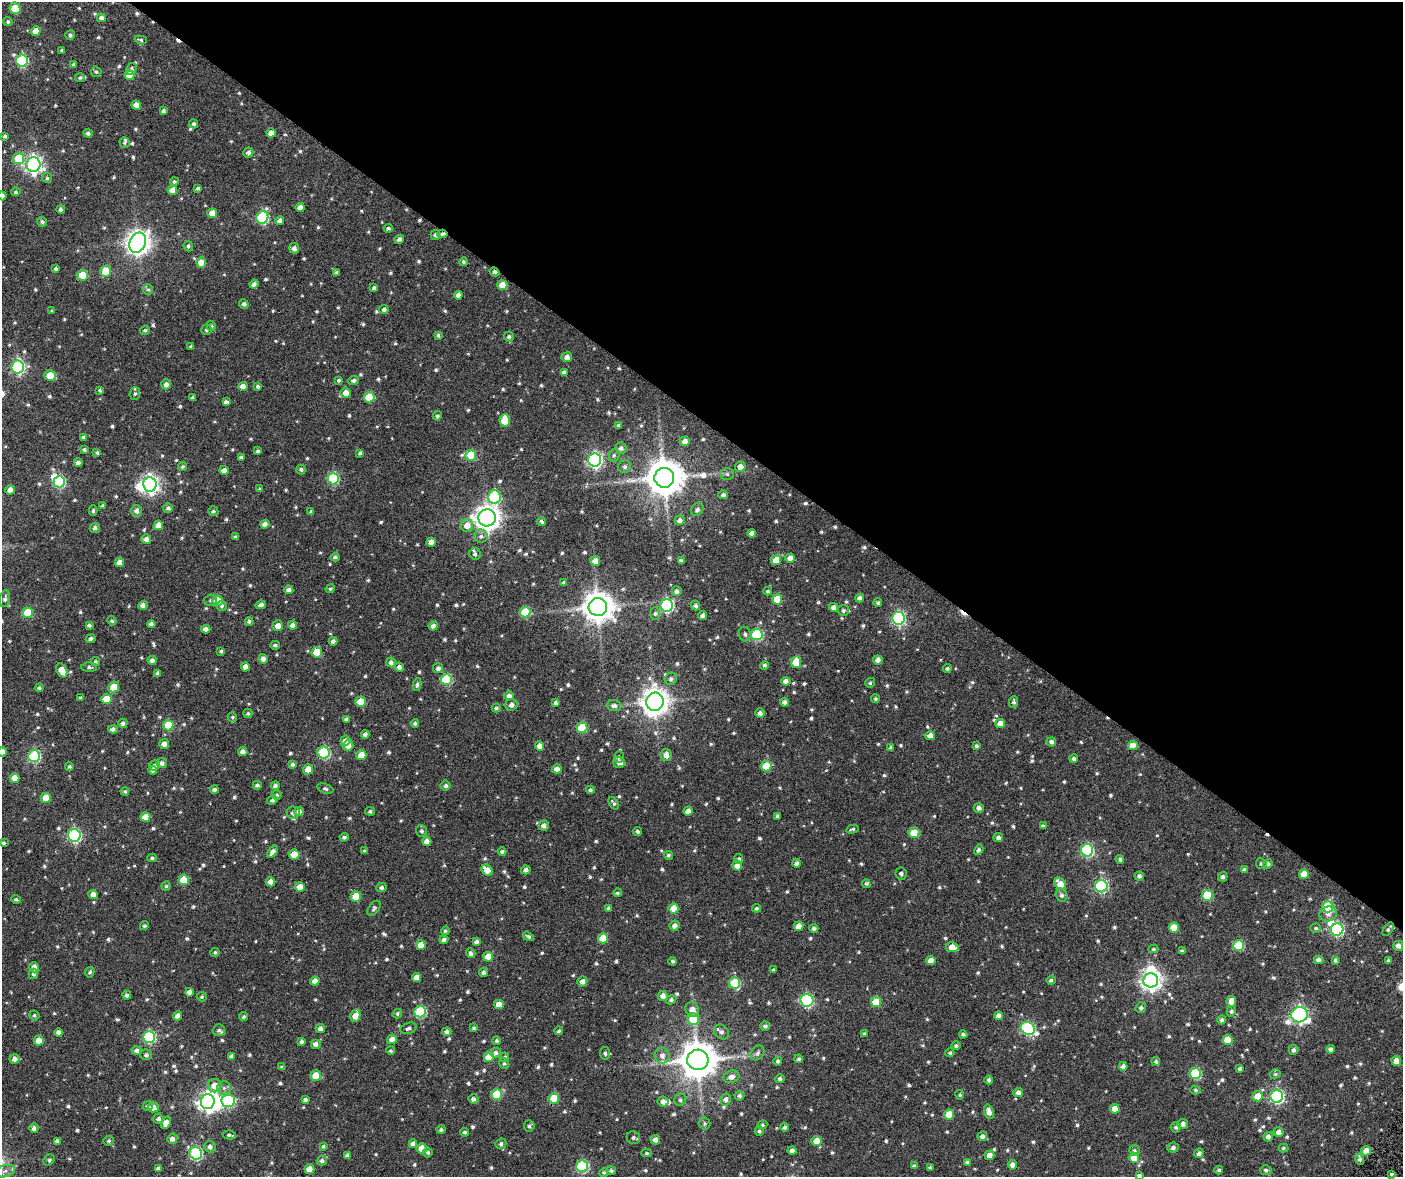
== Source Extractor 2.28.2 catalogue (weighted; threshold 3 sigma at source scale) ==
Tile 7 of 4 x 4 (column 3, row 2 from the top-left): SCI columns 3124-4524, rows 2883-4057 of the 6250 x 5797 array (HDU 1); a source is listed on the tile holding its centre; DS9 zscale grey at full resolution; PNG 1405 x 1179 px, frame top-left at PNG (2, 2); each listed source drawn as its Kron ellipse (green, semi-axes under 4 px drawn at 4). Shown black and unused: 36% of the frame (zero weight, under 2 of 6 exposures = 13% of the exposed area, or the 3 px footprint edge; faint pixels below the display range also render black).
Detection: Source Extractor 2.28.2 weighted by HDU 2 'WHT'; one run over the whole footprint, this tile lists its part. Background 0.127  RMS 0.032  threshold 0.131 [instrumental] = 3 sigma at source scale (4.09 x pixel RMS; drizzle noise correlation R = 1.36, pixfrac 0.8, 0.0396/0.0396 arcsec/px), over >= 5 px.
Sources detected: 880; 5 inside a brighter object's white glare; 5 cosmic-ray / hot-pixel residue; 1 long thin detection or spike segment (spike, bleed or trail) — neither listed nor drawn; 9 inside a brighter listed object's ellipse — not listed separately; of the other 860, all 500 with FLUX_AUTO >= 4.81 (the completeness limit of this list) listed and drawn (360 fainter detections not listed), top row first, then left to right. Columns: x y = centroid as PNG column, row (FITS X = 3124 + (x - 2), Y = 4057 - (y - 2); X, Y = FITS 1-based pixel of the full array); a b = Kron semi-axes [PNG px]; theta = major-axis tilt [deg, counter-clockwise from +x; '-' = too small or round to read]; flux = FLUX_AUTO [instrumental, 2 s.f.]
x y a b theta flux
15 8 6 5 - 77
101 18 4 4 - 11
8 22 4 4 - 5.3
36 31 5 4 - 30
70 35 5 4 - 6.7
141 40 6 4 -17 5
62 50 3 3 - 5.2
22 60 6 6 - 270
74 65 4 3 - 6.6
131 69 6 5 - 6.8
96 72 5 5 - 5.2
129 75 5 5 - 42
80 78 5 4 - 5.2
136 105 4 4 - 20
163 111 4 3 - 8
193 124 4 4 - 7
88 133 5 4 - 6.9
271 133 4 4 - 23
5 136 4 4 - 6.3
124 143 5 5 - 5.1
248 152 5 5 - 9.8
18 158 6 5 - 120
33 164 7 7 - 1000
47 178 5 4 - 5
174 182 4 4 - 5.5
198 188 4 3 - 5.7
172 190 5 4 - 28
16 192 5 4 - 5
2 196 4 4 - 14
300 207 4 4 - 19
60 209 4 4 - 7.9
212 213 5 5 - 30
262 217 6 6 - 290
280 221 4 4 - 14
42 222 5 4 - 6
388 228 4 4 - 5.8
442 234 5 3 - 6.5
435 235 5 4 - 9.8
399 239 5 4 - 8.4
138 243 10 8 66 2600
188 246 5 4 - 5.5
294 248 5 5 - 13
201 262 5 5 - 40
463 262 4 4 - 5.3
56 269 4 3 - 6.4
106 271 6 5 - 77
494 272 5 4 - 8.5
336 273 4 3 - 8.7
82 275 5 5 - 110
254 284 4 4 - 11
502 285 5 5 - 48
374 288 4 3 - 6.3
148 289 5 5 - 5.1
458 295 4 4 - 16
244 304 5 4 - 8.5
384 309 5 4 - 8.1
52 311 4 3 - 5.2
211 326 5 4 - 5.6
145 330 5 4 - 5.1
206 330 5 5 - 5.5
438 335 4 3 - 5.7
509 337 5 5 - 6
191 347 4 3 - 5.4
567 357 5 5 - 14
18 367 6 6 - 480
564 373 4 4 - 10
50 375 5 5 - 61
338 380 4 3 - 5
353 381 5 4 - 7.8
166 384 5 5 - 12
243 386 4 4 - 21
258 386 4 3 - 5.3
100 390 3 3 - 4.8
346 393 5 5 - 25
135 394 6 5 - 6.1
369 397 5 5 - 120
193 398 4 3 - 8.1
226 402 4 4 - 10
437 416 5 4 - 5.2
505 420 6 5 - 73
619 425 4 3 - 5.9
83 437 4 4 - 6.6
685 441 5 4 - 19
621 448 5 5 - 10
84 450 4 3 - 5.5
258 451 4 3 - 6.2
97 453 4 3 - 5.3
360 453 4 3 - 5.4
471 455 5 5 - 120
614 455 6 5 - 5.5
241 457 4 3 - 6.9
595 460 6 6 - 680
78 462 4 4 - 8.8
182 467 5 4 - 5.4
625 467 6 6 - 8.6
740 467 5 5 - 20
301 469 5 4 - 5.8
224 470 5 4 - 19
727 474 7 6 - 6.7
664 478 10 10 - 7800
333 479 5 5 - 250
59 482 6 5 - 280
150 484 7 6 - 1100
260 489 4 4 - 5.2
10 490 5 4 - 17
723 495 4 4 - 8.3
494 497 7 6 - 290
103 506 4 4 - 6.7
168 508 5 5 - 8.6
697 509 7 5 49 9.1
93 510 5 4 - 4.9
136 511 6 5 - 12
213 511 5 5 - 5.8
311 512 4 3 - 7
487 518 8 8 - 2700
680 520 5 5 - 13
542 521 5 3 - 5.9
265 524 4 4 - 15
158 525 5 4 - 30
467 525 6 6 - 32
95 528 5 5 - 8.8
752 533 4 4 - 13
481 536 7 6 - 9.6
235 537 4 3 - 7.2
146 539 5 4 - 13
431 542 4 4 - 22
475 554 6 5 - 6
335 557 4 4 - 5.8
790 558 4 4 - 20
776 560 5 5 - 52
595 561 5 5 - 22
681 561 4 4 - 9.6
120 562 4 4 - 22
564 583 4 4 - 5
330 589 5 4 - 5
289 590 4 4 - 12
677 591 5 5 - 11
768 591 4 3 - 4.9
860 598 4 4 - 12
5 599 8 5 78 8.6
777 599 5 5 - 62
211 600 6 5 - 5.8
217 601 5 5 - 63
878 603 4 4 - 6.5
143 605 4 4 - 15
261 605 5 4 - 12
222 606 5 5 - 5.6
667 606 6 6 - 450
695 606 5 4 - 8.3
598 607 9 9 - 4900
834 607 4 4 - 14
843 610 5 5 - 6
525 612 5 5 - 130
28 613 5 5 - 100
655 614 6 5 - 5.8
703 615 4 4 - 6.4
898 618 6 6 - 460
112 621 5 4 - 5.6
249 621 4 4 - 6.1
151 624 4 4 - 13
89 625 4 3 - 7.5
292 625 4 4 - 12
278 626 5 5 - 19
433 626 4 4 - 13
206 629 4 4 - 15
745 634 7 6 - 8.8
757 635 6 5 - 250
91 639 5 3 - 6.8
333 641 4 4 - 9.6
275 645 4 3 - 6.5
221 651 4 3 - 5.3
317 652 5 5 - 88
263 659 4 4 - 13
152 660 4 4 - 11
878 660 5 4 - 14
95 661 4 4 - 5.9
391 662 5 5 - 10
796 662 6 5 - 84
764 665 4 4 - 6.5
89 667 8 4 -1 6.2
245 667 4 4 - 23
399 667 5 4 - 12
438 668 5 5 - 10
947 668 4 4 - 5.6
62 670 7 5 -60 38
158 673 4 4 - 7.7
671 679 6 5 - 9.2
446 680 5 5 - 190
786 681 4 4 - 14
870 683 5 4 - 5.6
417 685 6 4 79 6.7
114 687 5 5 - 60
39 688 4 4 - 5.2
509 696 5 4 - 12
81 698 4 3 - 6.4
106 699 5 5 - 57
875 699 4 4 - 5
360 702 5 5 - 49
556 702 3 3 - 8
655 702 9 8 - 3600
784 702 4 4 - 11
1014 702 6 4 86 6.7
511 705 6 5 - 12
614 706 7 5 -5 12
496 708 4 4 - 6.2
248 713 4 4 - 4.9
760 713 4 4 - 12
232 717 5 4 - 5
346 719 4 3 - 6.5
123 723 4 4 - 8.9
415 723 4 4 - 6.2
1000 724 5 4 - 23
168 725 5 5 - 120
582 728 5 5 - 130
113 729 5 4 - 9
365 734 4 4 - 9.9
930 736 5 4 - 20
345 741 5 5 - 16
1051 742 5 4 - 8.7
164 744 5 5 - 15
348 745 5 5 - 24
1133 745 5 4 - 37
539 746 5 4 - 21
976 746 4 4 - 6
891 748 4 3 - 8.2
2 752 5 4 - 23
243 752 4 4 - 14
324 752 6 6 - 270
361 755 5 5 - 58
666 755 6 5 - 19
34 756 6 6 - 330
619 757 5 5 - 5.7
1074 759 4 4 - 7
619 762 6 5 - 12
162 763 5 5 - 11
293 764 4 4 - 6.6
155 765 5 5 - 9.4
69 766 4 4 - 4.8
766 766 5 5 - 110
308 769 5 5 - 31
557 769 5 4 - 17
153 770 4 4 - 9.9
15 778 5 5 - 32
257 785 4 4 - 7.2
446 785 5 5 - 7.4
275 786 4 4 - 7.1
325 789 8 5 -18 6.6
214 790 4 4 - 8.2
590 790 4 4 - 6.2
125 791 4 4 - 5.4
277 795 5 4 - 5.3
46 798 5 5 - 46
272 800 5 5 - 7.8
614 803 7 4 -56 6.1
979 808 5 5 - 12
299 811 5 4 - 16
370 811 5 4 - 5.5
688 811 4 4 - 20
293 813 6 6 - 10
777 816 3 3 - 6.1
145 817 5 5 - 41
544 826 5 5 - 13
1043 826 4 3 - 5.7
852 829 6 3 12 4.9
422 831 6 5 - 6.4
638 831 4 3 - 5.9
914 833 5 5 - 78
74 835 6 6 - 450
344 837 4 4 - 6.4
998 837 5 4 - 9.3
427 841 4 4 - 18
3 843 3 3 - 5.2
979 850 5 4 - 6.8
1087 850 6 6 - 370
365 851 3 3 - 5.2
502 851 4 4 - 6.9
273 852 7 4 54 14
294 855 5 5 - 61
668 855 4 4 - 5.6
152 858 5 3 - 5.2
739 859 5 4 - 7.1
1120 859 4 4 - 6.9
796 863 4 4 - 9.7
1261 864 5 5 - 6.1
1268 864 5 4 - 7.2
737 866 5 5 - 23
487 870 6 5 - 35
526 870 5 4 - 12
1244 870 4 4 - 8.6
901 874 6 5 - 6.8
1304 874 5 5 - 42
1139 876 4 4 - 8.9
1223 877 4 4 - 8
184 880 5 5 - 91
271 882 4 4 - 19
866 883 4 4 - 5.1
1060 884 7 5 -50 37
166 886 4 4 - 5.1
1101 886 6 6 - 400
300 887 5 5 - 40
381 887 5 4 - 9.2
618 893 4 4 - 5.9
93 894 5 4 - 23
1061 895 6 6 - 9.2
1207 895 5 5 - 120
356 896 5 5 - 73
16 899 4 4 - 5
1328 907 5 5 - 190
374 908 8 5 52 6.4
608 908 4 4 - 7.2
674 908 5 5 - 53
756 908 4 4 - 4.9
1328 914 8 7 - 15
144 926 4 4 - 5.3
675 926 5 5 - 13
799 926 5 4 - 26
814 928 4 4 - 7.8
1174 928 5 5 - 65
1316 928 5 4 - 5.6
1388 929 7 4 55 6.7
1337 930 6 6 - 400
445 931 4 4 - 5.2
528 936 6 4 -31 5.9
603 938 5 5 - 82
444 940 4 4 - 8.2
476 942 4 4 - 8
421 945 5 4 - 35
1238 946 5 5 - 160
1398 946 5 5 - 13
952 947 6 5 - 30
1153 949 5 4 - 5
1182 951 4 3 - 6.9
215 952 4 4 - 5.1
471 953 5 4 - 9
488 957 5 5 - 39
1319 960 4 4 - 14
1335 960 4 3 - 6
673 961 4 4 - 5.3
931 961 4 4 - 30
1388 961 3 3 - 5.9
34 967 5 5 - 22
773 970 3 3 - 5
90 972 5 4 - 5.4
484 972 4 4 - 8.4
33 974 5 4 - 7.2
416 977 4 4 - 22
1051 980 5 3 - 5.6
1151 980 7 7 - 1700
315 981 5 4 - 19
582 981 5 5 - 14
735 983 5 5 - 180
190 992 4 4 - 16
127 995 4 4 - 8
663 996 5 5 - 16
202 997 5 4 - 5.1
671 1000 5 4 - 6.2
807 1000 6 6 - 350
1231 1001 5 5 - 34
876 1002 5 5 - 81
499 1004 5 4 - 26
1141 1008 5 5 - 7
692 1010 7 6 - 22
1231 1011 5 4 - 5.9
420 1012 6 5 - 250
397 1014 5 4 - 5.4
34 1015 5 4 - 5
355 1015 6 5 - 32
1299 1015 8 7 - 910
178 1016 4 4 - 20
244 1016 4 4 - 5.3
999 1016 4 4 - 17
693 1019 6 5 - 84
1222 1020 4 4 - 8.2
765 1026 5 4 - 7.2
408 1028 8 5 20 8.5
474 1028 4 4 - 5.8
1028 1028 7 6 - 400
320 1029 4 4 - 12
219 1030 6 6 - 6.8
559 1031 4 4 - 5.3
447 1032 4 4 - 9.3
721 1032 8 6 -44 11
58 1033 4 4 - 13
865 1034 4 4 - 5.8
963 1034 4 3 - 7.3
149 1037 6 6 - 310
392 1039 5 4 - 21
1228 1040 5 5 - 68
39 1041 5 4 - 37
497 1041 4 4 - 6
301 1042 4 4 - 7.6
315 1044 5 5 - 12
956 1046 4 4 - 5.9
1330 1049 4 4 - 9.7
137 1050 5 4 - 9.4
1294 1050 5 4 - 9
391 1051 4 4 - 4.8
496 1053 5 5 - 9.9
605 1053 6 5 - 6.3
757 1053 8 6 52 8.9
950 1053 4 4 - 5.4
146 1055 6 5 - 8.1
662 1055 8 7 - 16
231 1056 4 3 - 7.4
489 1057 5 5 - 63
505 1057 5 4 - 6.3
15 1059 5 5 - 15
799 1059 4 4 - 6.5
698 1060 10 10 - 7900
778 1061 4 4 - 6.9
1156 1061 4 4 - 6
1396 1061 5 4 - 26
504 1064 5 5 - 5.4
1123 1066 4 4 - 11
282 1067 4 3 - 6.5
1240 1069 4 3 - 6.5
1195 1073 5 5 - 200
1275 1074 5 4 - 5.1
316 1076 5 5 - 55
731 1077 8 6 19 15
780 1079 5 4 - 7.2
989 1080 4 3 - 7.2
214 1086 7 6 - 31
224 1088 7 7 - 9.2
1195 1090 5 4 - 5.1
1018 1092 5 4 - 13
497 1094 5 5 - 130
960 1095 5 4 - 4.8
739 1096 5 5 - 6.8
1258 1096 5 5 - 37
1277 1096 6 6 - 530
554 1098 5 5 - 100
305 1099 4 3 - 7.6
474 1099 5 5 - 8.3
725 1099 6 5 - 13
680 1100 6 5 - 6.6
228 1101 7 6 - 290
663 1101 5 5 - 13
208 1102 7 7 - 1500
148 1106 5 5 - 6.4
153 1107 5 5 - 25
1115 1109 5 4 - 34
989 1112 7 4 -72 18
949 1114 5 5 - 57
159 1119 5 5 - 9.1
166 1123 6 4 68 18
705 1124 6 6 - 5.8
1183 1124 5 5 - 12
762 1125 5 4 - 5.7
529 1126 6 5 - 7.3
784 1127 4 4 - 7.3
1176 1127 5 5 - 6.2
34 1128 4 4 - 9.4
441 1129 4 4 - 6.2
759 1131 5 4 - 5.5
465 1132 4 4 - 4.9
1278 1132 5 5 - 14
229 1135 7 4 -10 6.3
982 1136 5 5 - 12
1268 1137 5 4 - 10
633 1138 7 6 - 8.3
172 1139 5 5 - 13
655 1140 5 4 - 16
57 1141 4 4 - 11
109 1141 5 5 - 5.4
817 1141 5 5 - 38
413 1144 4 4 - 15
501 1144 5 5 - 7.8
323 1146 4 4 - 5.5
210 1147 6 5 - 10
422 1148 5 5 - 28
1173 1148 6 5 - 8.9
1283 1148 5 4 - 4.9
792 1150 4 4 - 11
1134 1151 5 5 - 6.9
1366 1151 4 4 - 32
196 1153 6 6 - 340
428 1153 5 5 - 5.6
647 1153 5 4 - 5.1
1199 1153 5 4 - 11
347 1155 4 4 - 8.5
989 1155 5 5 - 21
1134 1158 5 5 - 59
1360 1159 5 4 - 8.6
49 1160 6 5 - 4.9
322 1161 5 4 - 8.7
967 1162 4 3 - 5.9
1012 1165 4 4 - 16
582 1166 6 6 - 320
914 1166 4 3 - 5.6
930 1168 4 4 - 6.8
158 1169 4 4 - 11
309 1169 5 5 - 28
611 1170 5 4 - 6.8
1219 1170 4 3 - 4.8
1266 1170 6 5 - 7.5
5 1171 10 6 16 12
604 1172 5 4 - 4.9
1391 1174 4 3 - 4.9
1139 1175 4 3 - 5.7
Overlapping masked pixels (flux is a lower limit): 2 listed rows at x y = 442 234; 494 272
Isophote crosses this tile's border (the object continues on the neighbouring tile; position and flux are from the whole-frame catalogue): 3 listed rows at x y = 2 196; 2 752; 1139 1175